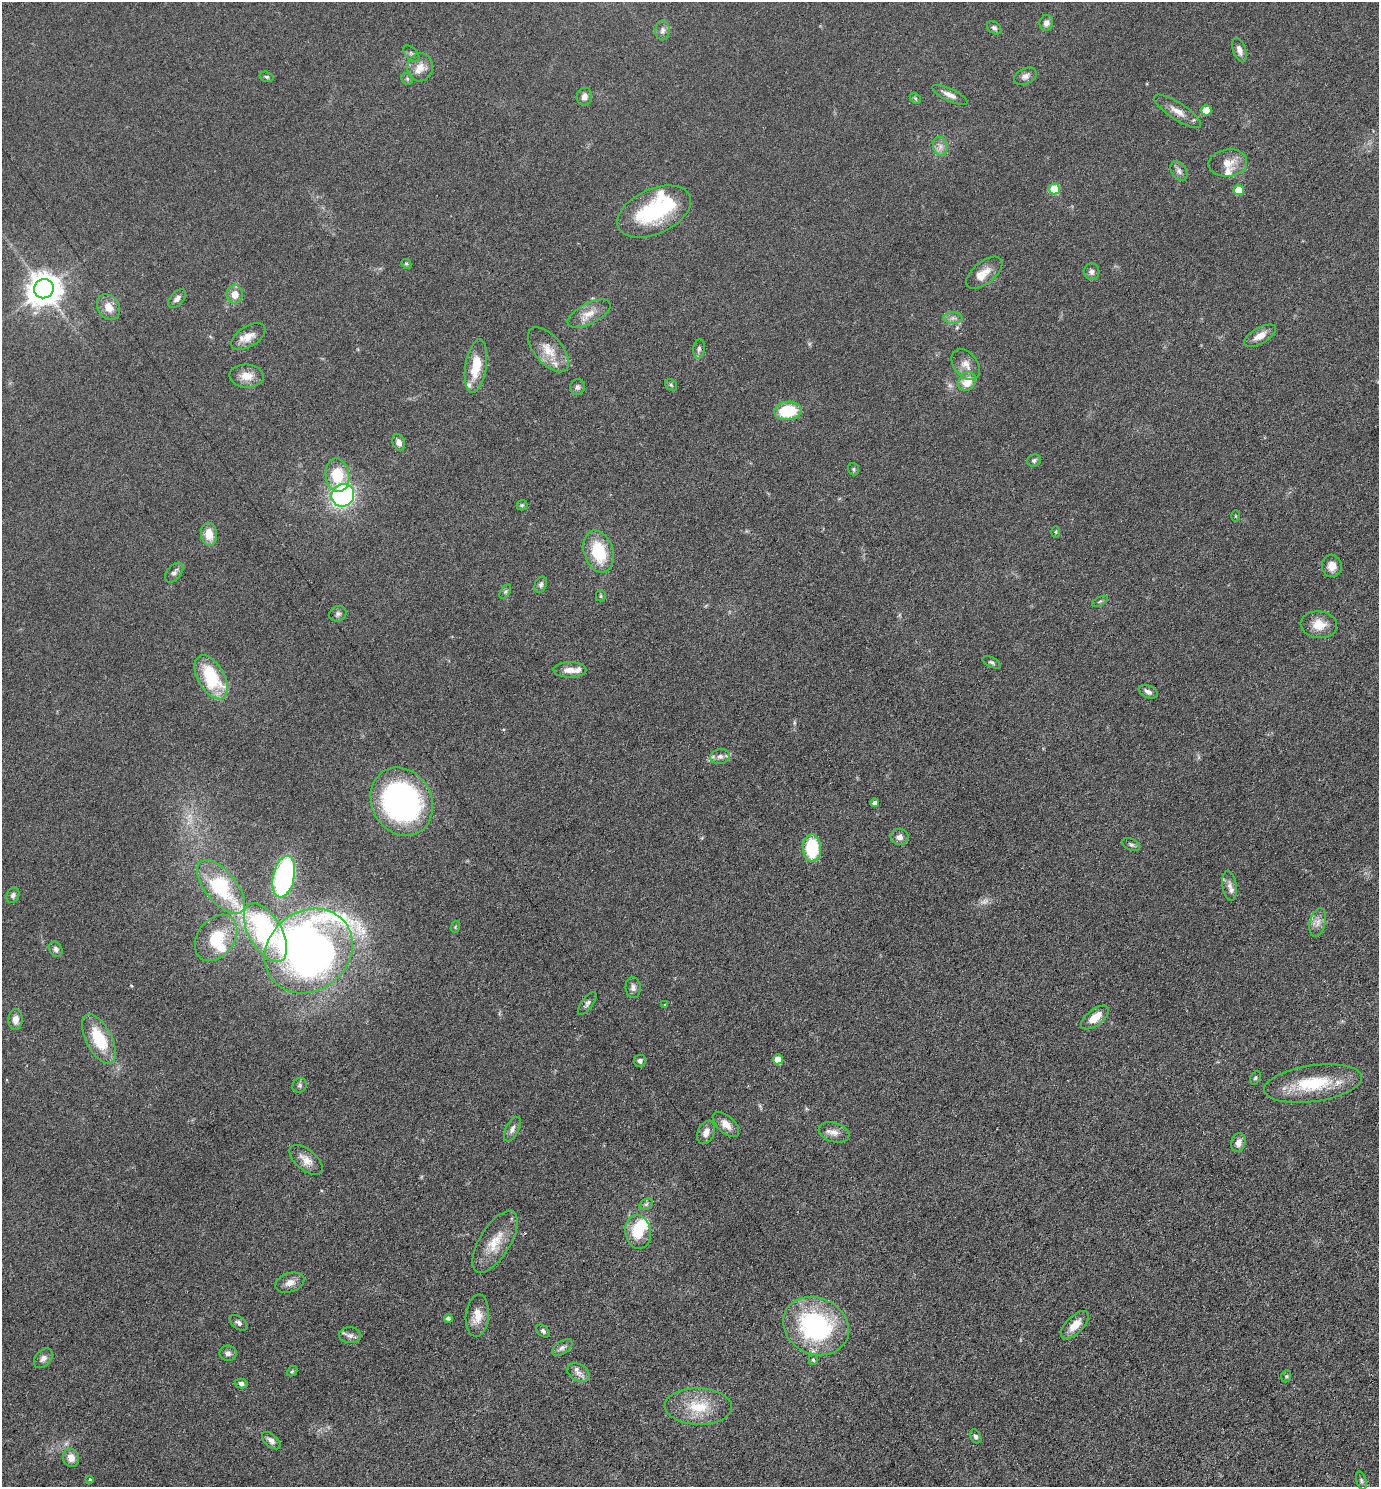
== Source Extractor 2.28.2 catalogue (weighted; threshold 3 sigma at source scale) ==
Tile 6 of 4 x 4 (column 2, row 2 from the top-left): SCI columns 1534-2910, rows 2986-4470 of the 5961 x 5968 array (HDU 1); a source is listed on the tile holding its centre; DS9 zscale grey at full resolution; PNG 1381 x 1489 px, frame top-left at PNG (2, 2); each listed source drawn as its Kron ellipse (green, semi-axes under 4 px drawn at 4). Nothing masked; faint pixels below the display range render black.
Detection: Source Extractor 2.28.2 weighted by HDU 2 'WHT'; one run over the whole footprint, this tile lists its part. Background 0.0522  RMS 0.0058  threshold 0.0237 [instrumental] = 3 sigma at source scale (4.09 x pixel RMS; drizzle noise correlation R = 1.36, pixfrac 0.8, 0.05/0.05 arcsec/px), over >= 5 px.
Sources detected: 133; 2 too faint to see at this stretch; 3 inside a brighter object's white glare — neither listed nor drawn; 8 inside a brighter listed object's ellipse — not listed separately; the other 120 listed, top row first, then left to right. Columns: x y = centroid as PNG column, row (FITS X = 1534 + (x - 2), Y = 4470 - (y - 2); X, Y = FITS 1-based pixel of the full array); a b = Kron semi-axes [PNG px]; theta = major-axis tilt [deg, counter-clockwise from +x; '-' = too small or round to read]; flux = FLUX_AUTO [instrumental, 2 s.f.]
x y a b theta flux
1046 23 8 7 - 2.3
994 28 8 5 -37 1.2
662 30 10 7 88 2
1239 50 13 6 -70 2.6
411 54 10 6 -46 1.3
420 67 14 12 84 5.2
1025 76 12 8 26 2.2
267 77 7 5 -15 0.88
407 79 6 5 - 0.85
950 95 19 6 -26 3
584 97 9 7 80 2.9
915 98 6 4 -45 0.75
1206 110 5 5 - 8.9
1178 111 28 8 -33 5.3
940 146 10 7 -76 2.4
1228 163 19 13 7 7
1179 171 10 7 -55 1.9
1054 189 5 5 - 19
1239 190 5 5 - 9.8
654 212 39 22 24 39
406 264 5 4 - 0.69
1092 272 8 8 - 1.9
984 273 21 11 39 5.7
44 289 10 9 - 860
235 294 9 8 - 5.3
177 299 11 6 47 2
108 307 14 10 -57 5.5
589 314 23 10 26 6.3
953 318 9 6 0 1.8
1260 336 18 8 30 4.7
248 337 19 10 32 5.6
699 349 9 6 82 1.4
548 350 27 14 -49 8.9
966 364 17 12 -50 4.5
476 366 27 10 81 12
246 376 17 11 -4 5.8
967 382 10 8 56 7.7
671 385 6 5 - 0.8
578 387 8 7 - 1.6
788 411 14 9 6 20
399 442 8 6 -69 2.5
1034 460 7 6 - 1.3
854 469 6 5 - 0.71
337 475 17 11 -80 16
343 495 12 11 - 75
522 505 5 5 - 0.7
1235 516 5 3 - 0.41
1056 532 6 3 -89 0.48
209 534 11 8 -84 7.7
599 552 22 14 -73 20
1332 566 11 10 - 4
174 573 11 7 50 1.9
541 585 8 6 69 1.2
505 592 8 4 58 0.9
601 596 5 5 - 0.64
1100 601 8 3 29 0.72
338 614 9 7 31 1.5
1319 625 18 13 -6 7.3
992 662 10 5 -26 1
570 670 16 7 -1 4.4
211 677 24 13 -60 29
1148 692 10 6 -23 2.1
720 756 10 7 11 2.5
402 802 35 30 -61 130
875 803 4 4 - 2.3
900 837 9 8 - 2.4
1131 845 9 5 -25 1.1
812 848 14 9 -89 24
284 877 21 10 77 84
1230 886 15 7 -81 2.6
221 887 32 15 -50 35
13 895 8 6 67 1.4
1318 922 14 7 75 3.3
455 927 6 3 72 0.51
265 933 32 16 -60 67
216 938 25 18 53 16
56 949 8 6 -60 1.5
309 951 46 40 38 360
633 988 10 7 -85 2
587 1003 13 5 54 1.7
665 1005 4 3 - 0.51
1095 1017 16 8 38 6.7
15 1020 10 7 87 3.3
99 1039 27 12 -62 19
778 1059 5 5 - 6.5
640 1061 6 6 - 1.6
1255 1078 7 4 61 0.79
1313 1083 49 18 8 26
300 1085 7 6 - 1.2
726 1124 16 8 -43 4.5
512 1129 13 6 63 2.1
706 1132 12 8 66 3.2
834 1132 16 9 -17 3.7
1238 1143 9 7 72 3.1
306 1160 20 10 -39 4.8
646 1204 7 5 31 1
638 1232 17 13 -81 13
495 1242 35 15 58 11
290 1283 15 9 18 3.5
477 1316 21 11 85 6.8
448 1318 4 4 - 1.1
239 1323 10 6 -37 1.5
1075 1325 18 8 45 6.3
816 1326 34 28 -26 72
543 1331 8 5 -46 1.1
350 1335 11 8 -2 2.1
562 1348 11 6 34 1.8
228 1353 8 7 - 1.7
43 1358 11 7 49 2.2
813 1360 5 4 - 0.77
292 1371 6 4 42 0.62
578 1373 12 8 -29 3
1286 1376 6 4 69 0.71
241 1383 6 5 - 1.4
698 1407 34 18 -2 16
976 1436 7 5 -60 1.1
271 1441 11 6 -41 1.9
71 1458 9 8 - 4.2
90 1479 3 3 - 0.47
1361 1480 9 5 -73 1.1